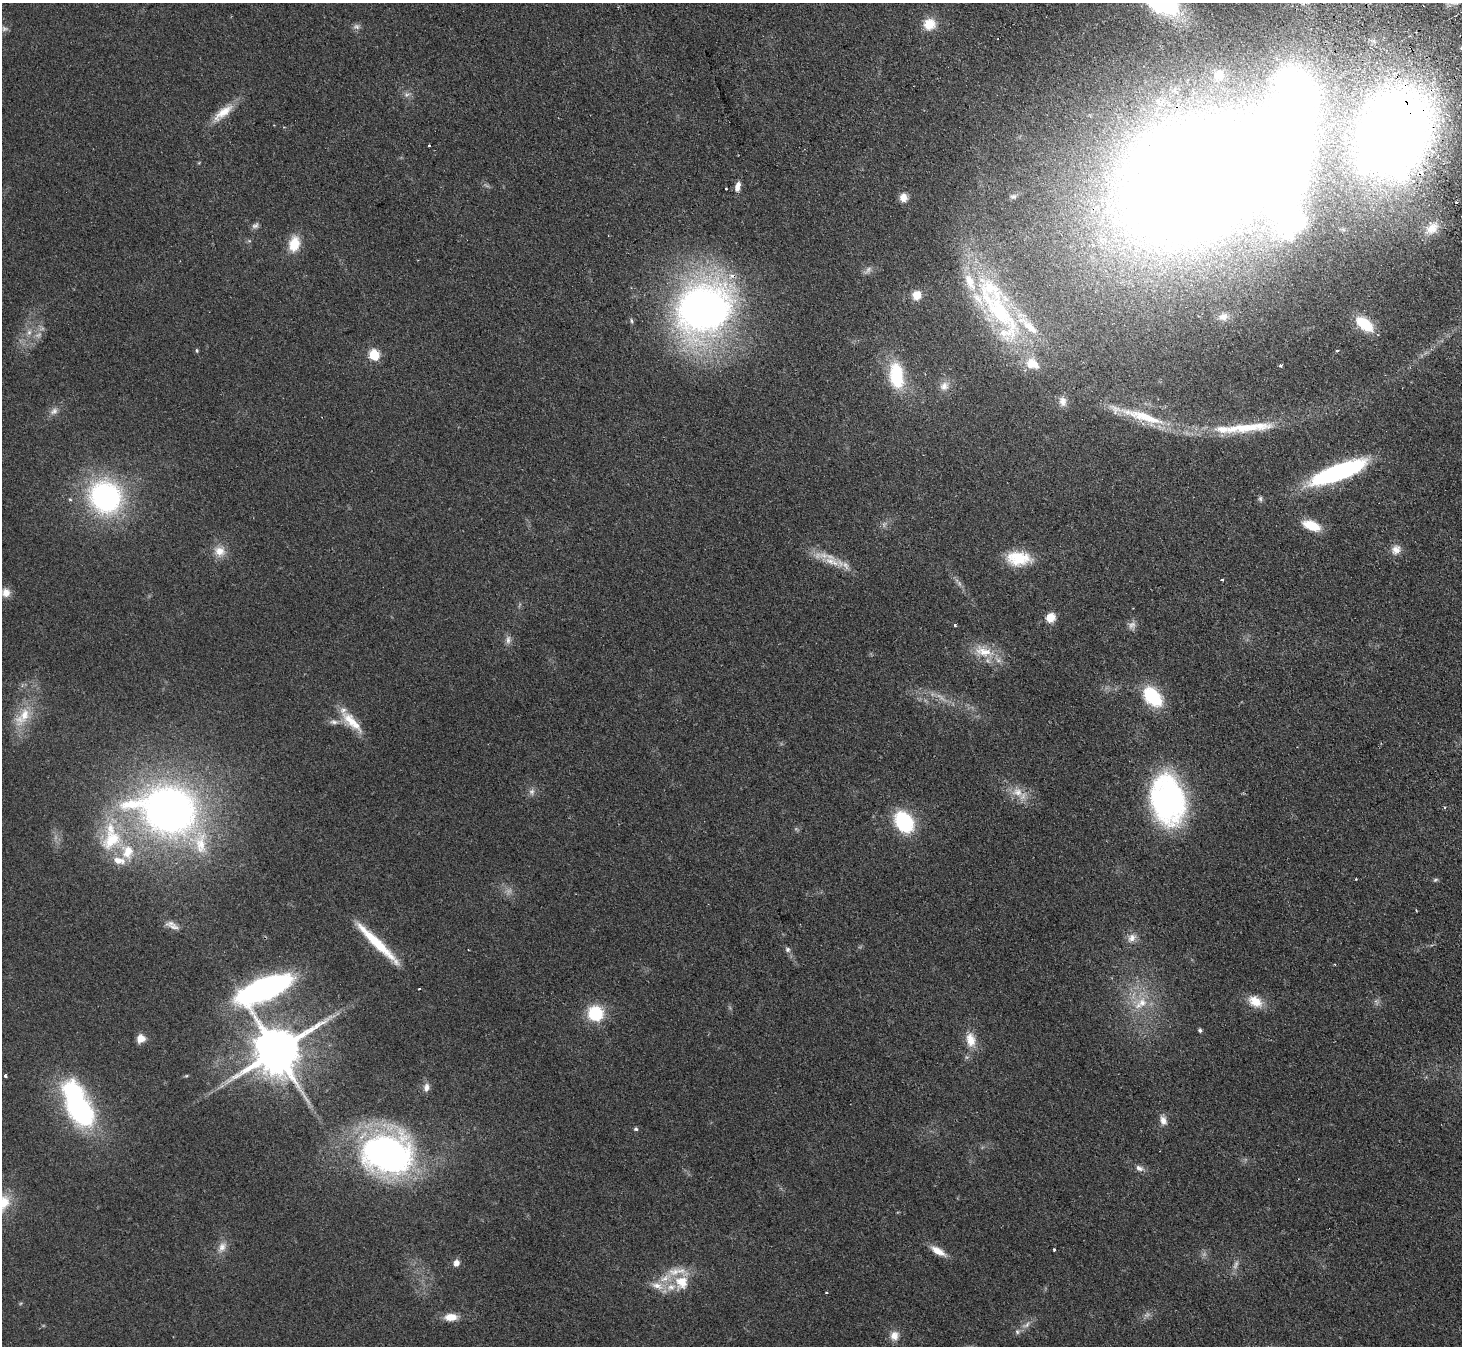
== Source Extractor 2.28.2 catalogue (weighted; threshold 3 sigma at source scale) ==
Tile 10 of 4 x 4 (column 2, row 3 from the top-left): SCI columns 1511-2970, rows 1675-3018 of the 5940 x 5898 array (HDU 1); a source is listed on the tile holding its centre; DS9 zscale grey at full resolution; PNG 1464 x 1348 px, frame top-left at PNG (2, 3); no overlay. Shown black and unused: <1% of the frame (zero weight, under 2 of 3 exposures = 3% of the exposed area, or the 3 px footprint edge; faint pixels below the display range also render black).
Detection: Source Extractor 2.28.2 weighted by HDU 2 'WHT'; one run over the whole footprint, this tile lists its part. Background 0.0777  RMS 0.0086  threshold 0.0385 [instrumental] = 3 sigma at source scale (4.5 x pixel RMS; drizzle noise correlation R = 1.50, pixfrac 1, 0.05/0.05 arcsec/px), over >= 5 px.
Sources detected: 128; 11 too faint to see at this stretch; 6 inside a brighter object's white glare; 3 cosmic-ray / hot-pixel residue — not listed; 16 inside a brighter listed object's ellipse — not listed separately; the other 92 listed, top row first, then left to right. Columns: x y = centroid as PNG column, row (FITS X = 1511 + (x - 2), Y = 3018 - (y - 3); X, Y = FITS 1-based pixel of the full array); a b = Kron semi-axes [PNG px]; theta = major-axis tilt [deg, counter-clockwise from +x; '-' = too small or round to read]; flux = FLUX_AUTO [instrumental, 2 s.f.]
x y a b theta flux
929 24 15 14 - 15
356 27 10 7 -21 2.9
1218 75 11 8 52 6.2
223 112 33 11 39 16
1395 133 64 47 66 1400
429 145 3 3 - 1.9
1190 180 104 78 38 2200
726 188 3 2 - 1.3
737 188 8 6 -83 4.1
903 197 10 9 - 6.9
1013 197 8 6 0 1.8
255 226 10 6 31 2.6
1432 228 23 16 44 16
294 244 17 12 75 19
917 295 10 9 - 12
703 309 46 39 40 570
998 310 104 39 -56 160
1223 316 14 10 10 6.6
631 321 7 5 -75 1.5
1364 324 23 12 -38 26
29 332 8 7 - 3.6
1337 350 3 3 - 1.1
197 351 5 4 - 1.2
374 355 6 5 - 66
1280 366 4 3 - 1.3
896 376 27 14 -83 51
944 386 14 12 46 7.3
1063 401 14 10 -79 5.7
54 411 12 9 39 4.8
1143 417 72 13 -18 43
1245 427 87 13 5 49
1338 472 52 13 21 150
105 497 30 27 -47 180
70 499 5 4 - 1.4
1260 499 7 5 -89 1.9
884 524 8 5 75 2.4
1311 525 18 9 -22 22
1396 550 14 11 57 7.1
220 551 15 14 - 10
1019 558 30 17 -2 29
831 560 28 15 -37 18
1222 579 3 3 - 2.2
6 593 11 10 - 6.5
1051 617 9 8 - 12
955 625 3 3 - 2.1
508 640 14 6 89 4
984 651 31 15 -16 21
1153 697 23 14 -47 46
23 717 35 16 53 25
352 721 37 12 -45 20
334 722 13 7 -6 4.3
532 792 9 8 - 3.5
1017 792 17 11 -6 11
1168 800 46 31 -81 210
1444 807 4 3 - 1.5
168 810 54 40 -12 520
904 822 16 12 -55 90
112 839 34 25 45 51
1356 879 3 2 - 0.61
1435 880 7 5 17 1.4
174 927 23 7 -20 5.7
1132 938 14 10 42 6.3
377 943 64 9 -44 37
788 949 8 7 - 2.3
420 988 3 2 - 0.78
264 989 40 21 18 340
1255 1001 19 12 -30 14
1142 1003 15 15 - 17
595 1013 17 17 - 33
1200 1030 4 4 - 1.9
141 1039 9 8 - 8.2
970 1040 19 11 -80 13
277 1051 14 12 38 4500
5 1076 4 3 - 1.6
186 1076 5 4 - 0.94
426 1087 11 8 74 4.6
80 1110 39 26 -57 130
1163 1120 14 9 -75 5.6
636 1129 5 5 - 1.5
387 1153 46 38 -7 310
1139 1168 12 7 -25 4.1
2 1203 24 19 54 23
222 1247 17 10 67 7.3
1054 1249 3 3 - 1.3
938 1251 21 8 -31 9.8
456 1263 7 6 - 5.5
681 1282 19 17 74 20
657 1286 21 10 -16 10
827 1292 3 3 - 2.5
451 1317 15 8 2 11
1026 1325 16 7 34 5.2
894 1336 12 11 - 7.5
Overlapping masked pixels (flux is a lower limit): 3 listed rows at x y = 1395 133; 1190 180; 703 309
Isophote crosses this tile's border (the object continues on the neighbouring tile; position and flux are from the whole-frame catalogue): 1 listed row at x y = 2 1203